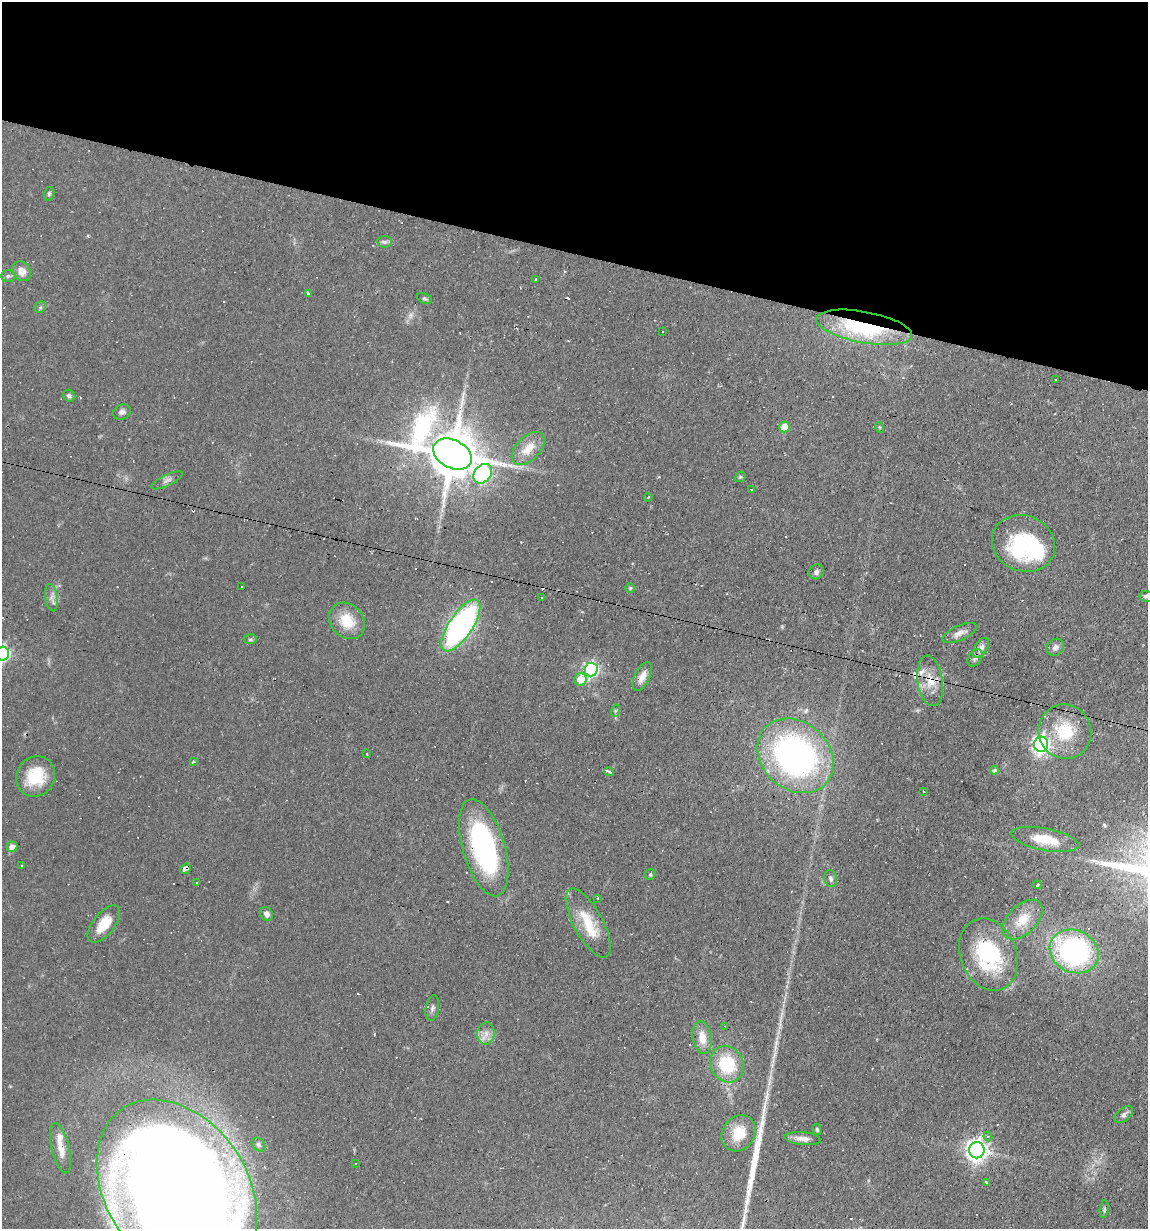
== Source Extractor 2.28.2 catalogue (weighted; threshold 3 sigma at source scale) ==
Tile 2 of 4 x 4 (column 2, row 1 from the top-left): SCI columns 1260-2405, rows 3683-4909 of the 4929 x 4909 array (HDU 1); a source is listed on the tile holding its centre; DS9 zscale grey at full resolution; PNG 1150 x 1231 px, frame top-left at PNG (2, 2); each listed source drawn as its Kron ellipse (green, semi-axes under 4 px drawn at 4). Shown black and unused: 21% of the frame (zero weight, under 2 of 3 exposures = <1% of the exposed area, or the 3 px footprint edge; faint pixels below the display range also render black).
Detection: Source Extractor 2.28.2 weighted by HDU 2 'WHT'; one run over the whole footprint, this tile lists its part. Background 0.0927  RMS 0.0057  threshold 0.0256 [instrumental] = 3 sigma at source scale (4.5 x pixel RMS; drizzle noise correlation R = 1.50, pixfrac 1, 0.05/0.05 arcsec/px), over >= 5 px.
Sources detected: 114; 1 too faint to see at this stretch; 1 inside a brighter object's white glare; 25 cosmic-ray / hot-pixel residue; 1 long thin detection or spike segment (spike, bleed or trail) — neither listed nor drawn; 2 inside a brighter listed object's ellipse — not listed separately; the other 84 listed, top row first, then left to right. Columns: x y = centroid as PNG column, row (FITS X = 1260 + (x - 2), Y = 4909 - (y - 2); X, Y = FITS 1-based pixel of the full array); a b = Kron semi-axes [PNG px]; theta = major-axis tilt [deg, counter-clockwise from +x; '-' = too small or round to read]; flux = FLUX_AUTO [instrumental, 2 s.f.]
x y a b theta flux
49 194 7 5 74 1
384 242 7 5 -4 1.5
22 271 11 8 -52 5.4
8 276 7 6 - 1.2
536 280 3 3 - 1.2
308 293 3 3 - 1.3
424 298 8 5 -23 1.1
40 307 6 5 - 0.94
864 327 48 15 -10 63
663 331 3 2 - 1.1
1056 380 3 3 - 0.79
69 396 6 5 - 1.4
122 412 9 7 25 2
784 427 5 5 - 14
879 427 5 3 - 0.51
528 448 20 12 46 10
453 454 20 14 -28 3600
483 474 11 8 49 110
740 477 6 4 42 0.77
167 480 17 5 26 2.4
751 489 3 2 - 0.58
648 497 4 3 - 0.48
1023 543 32 28 -23 58
816 572 7 7 - 1.9
241 587 3 3 - 2.3
630 588 4 4 - 0.7
1146 596 6 5 - 1.5
542 597 3 2 - 0.65
51 598 14 6 -81 2.9
347 621 20 16 -47 15
461 625 30 12 56 150
959 633 18 7 24 3.8
250 639 7 5 3 1
1055 647 9 8 - 2.6
981 648 11 6 58 2.7
3 654 7 6 - 130
975 658 9 6 56 1.8
591 669 7 6 - 140
642 676 16 7 64 4.6
580 679 6 6 - 10
930 681 25 12 -82 11
615 711 6 4 72 0.93
1065 732 27 26 - 26
1041 744 8 7 - 260
367 754 3 2 - 0.53
795 756 41 34 -43 190
193 762 3 3 - 1.3
994 770 4 4 - 1.2
609 772 5 3 - 1.4
35 776 21 19 54 20
924 791 4 2 - 0.53
1045 839 34 11 -11 16
12 846 5 5 - 3.7
484 848 50 21 -74 100
22 865 3 2 - 0.85
185 869 6 4 41 5.9
650 874 6 5 - 0.88
831 879 8 6 -76 1.6
196 883 3 3 - 1.3
1037 885 4 2 - 0.89
598 898 3 3 - 1.8
267 914 7 6 - 2.3
1022 920 24 14 45 12
588 923 38 14 -61 19
104 924 22 11 51 12
1074 951 25 21 -26 110
988 955 37 28 -68 59
432 1008 13 6 79 2.2
725 1026 3 2 - 0.39
486 1033 11 8 84 4.2
702 1038 16 9 -82 8.1
727 1064 18 16 -63 30
1124 1115 11 6 39 2.1
817 1129 6 4 -73 0.94
738 1133 19 16 56 14
988 1136 5 4 - 1
803 1139 18 6 -5 4.2
259 1144 7 6 - 1.3
60 1148 25 9 -77 7
977 1150 8 7 - 380
355 1164 2 2 - 0.47
986 1182 3 3 - 0.94
177 1190 98 71 -56 1500
1104 1209 9 4 83 1
Overlapping masked pixels (flux is a lower limit): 6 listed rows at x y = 864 327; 453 454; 930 681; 484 848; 185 869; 177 1190
Isophote crosses this tile's border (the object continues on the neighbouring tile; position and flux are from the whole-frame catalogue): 3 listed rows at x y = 1146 596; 3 654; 177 1190